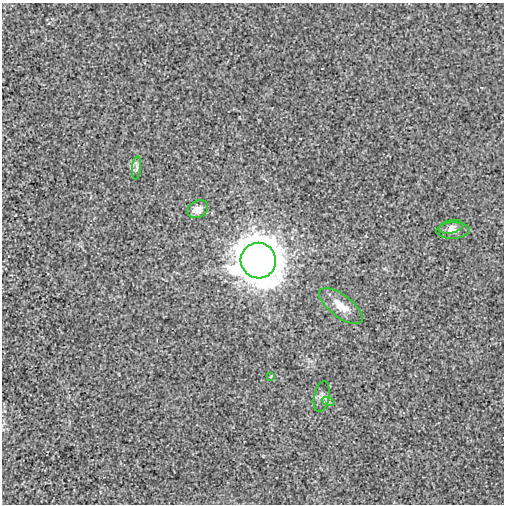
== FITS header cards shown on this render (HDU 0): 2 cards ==
NAXIS1  =                  502
NAXIS2  =                  502

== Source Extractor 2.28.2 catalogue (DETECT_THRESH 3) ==
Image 502 x 502 px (HDU 0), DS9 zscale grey, 1 PNG px = 1 image px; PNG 506 x 506 px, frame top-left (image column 1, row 502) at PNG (2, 3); each listed source drawn as its Kron ellipse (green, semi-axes under 4 px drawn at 4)
Background -3.04e-04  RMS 0.0029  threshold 0.00871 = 3 sigma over >= 5 px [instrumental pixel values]
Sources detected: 9; all 9 listed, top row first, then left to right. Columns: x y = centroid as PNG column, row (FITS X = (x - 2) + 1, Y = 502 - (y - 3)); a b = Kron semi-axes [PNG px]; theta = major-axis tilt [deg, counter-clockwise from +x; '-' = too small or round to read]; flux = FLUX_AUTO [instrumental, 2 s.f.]
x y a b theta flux
136 168 11 4 85 0.6
198 209 11 8 30 1.6
451 227 12 6 14 0.79
453 230 16 8 2 1.2
258 261 18 17 - 470
341 306 26 11 -37 2.9
271 376 4 3 - 0.14
322 397 16 7 79 1
328 401 7 4 -19 0.36